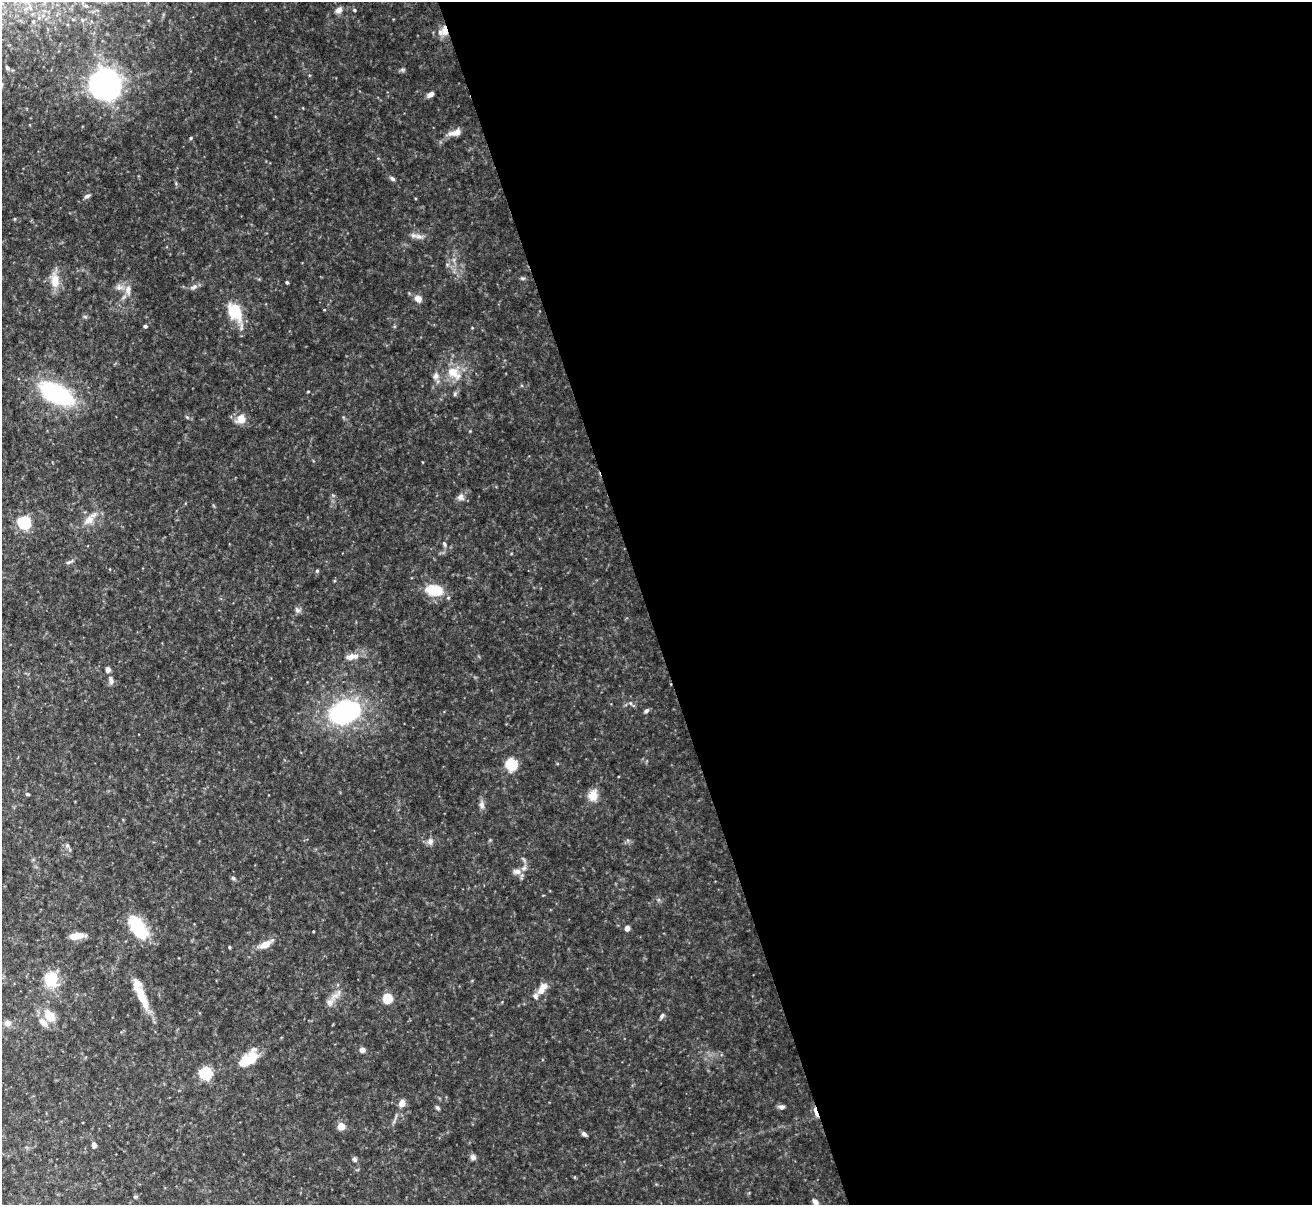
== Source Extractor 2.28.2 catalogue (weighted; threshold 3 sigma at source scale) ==
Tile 8 of 4 x 4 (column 4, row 2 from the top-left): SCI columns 3933-5242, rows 2552-3754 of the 5251 x 5230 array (HDU 1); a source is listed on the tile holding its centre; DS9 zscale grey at full resolution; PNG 1314 x 1207 px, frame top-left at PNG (2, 2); no overlay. Shown black and unused: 51% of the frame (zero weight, under 5 of 10 exposures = <1% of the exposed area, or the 3 px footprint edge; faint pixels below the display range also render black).
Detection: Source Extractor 2.28.2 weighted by HDU 2 'WHT'; one run over the whole footprint, this tile lists its part. Background 0.0912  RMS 0.0045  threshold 0.0182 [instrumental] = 3 sigma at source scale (4.09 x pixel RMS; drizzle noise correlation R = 1.36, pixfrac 0.8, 0.05/0.05 arcsec/px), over >= 5 px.
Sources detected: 94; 1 inside a brighter object's white glare — not listed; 8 inside a brighter listed object's ellipse — not listed separately; the other 85 listed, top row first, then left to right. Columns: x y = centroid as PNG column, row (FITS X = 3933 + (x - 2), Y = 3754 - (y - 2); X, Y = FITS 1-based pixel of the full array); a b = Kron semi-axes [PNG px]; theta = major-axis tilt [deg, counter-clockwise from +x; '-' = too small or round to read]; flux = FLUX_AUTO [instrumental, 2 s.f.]
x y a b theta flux
86 6 6 5 - 0.76
339 10 10 8 41 2
354 10 5 4 - 0.54
39 18 6 5 - 0.92
33 21 6 5 - 0.64
445 31 14 8 -82 3.4
7 68 7 5 -45 0.8
403 70 8 5 -6 0.72
105 84 12 11 - 530
430 94 8 5 33 1.8
455 133 17 8 16 3.6
191 138 4 4 - 0.55
392 178 8 5 -33 0.97
87 196 8 4 28 1
418 236 13 7 -22 2.3
454 260 7 4 -72 0.91
523 278 7 5 -2 0.73
55 280 22 11 -81 5.8
287 282 4 3 - 0.66
119 287 12 9 5 2.3
193 287 11 6 26 1.6
128 290 15 8 87 3.3
418 299 9 8 - 2.4
324 310 4 3 - 0.31
235 312 27 14 -62 14
85 317 6 4 -1 0.63
145 326 5 4 - 0.65
472 328 5 3 - 0.3
454 373 24 16 -40 9.7
436 376 11 8 83 2.1
56 393 32 16 -27 50
455 394 7 5 69 0.76
187 417 7 4 -45 0.6
241 419 13 11 37 4.5
461 497 10 9 - 1.9
89 520 17 11 43 4.8
24 522 7 6 - 43
444 544 7 5 -67 0.94
69 562 12 4 24 0.99
317 571 5 4 - 0.56
434 590 13 9 -8 17
297 610 9 7 -60 1.3
352 657 20 8 11 4.2
108 669 7 6 - 1.5
111 680 11 6 -74 1.5
630 703 6 4 -44 0.62
646 711 6 4 44 1
344 712 32 24 25 58
511 764 7 7 - 21
27 794 5 4 - 0.56
593 795 14 11 70 4.9
482 805 11 7 -83 1.8
430 841 10 8 79 1.8
67 845 7 6 - 0.95
517 871 12 7 1 2.2
233 878 5 5 - 0.67
137 927 25 12 -59 23
627 928 4 4 - 2.7
313 931 3 2 - 0.35
77 936 16 7 7 4.3
265 944 16 7 27 4.9
229 947 4 3 - 0.41
51 979 17 16 - 12
542 988 17 9 57 4.1
336 995 25 8 44 3.5
143 998 32 11 -65 8.4
388 998 6 6 - 17
50 1016 14 10 -53 6.9
662 1016 8 5 52 0.93
8 1023 11 9 5 2.2
362 1050 5 5 - 2.6
244 1062 24 15 34 7.7
206 1073 6 6 - 48
402 1103 7 6 - 3.2
781 1107 9 5 -1 1.2
437 1108 7 4 -44 0.73
815 1112 16 4 -72 2
395 1119 21 3 68 1.2
341 1126 6 6 - 5.6
584 1134 6 4 -41 1.2
94 1145 7 5 -84 1.4
473 1157 8 7 - 1.3
355 1159 7 6 - 0.91
135 1197 7 3 0 0.51
815 1202 9 6 -43 1.5
Overlapping masked pixels (flux is a lower limit): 2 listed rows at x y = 445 31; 815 1112